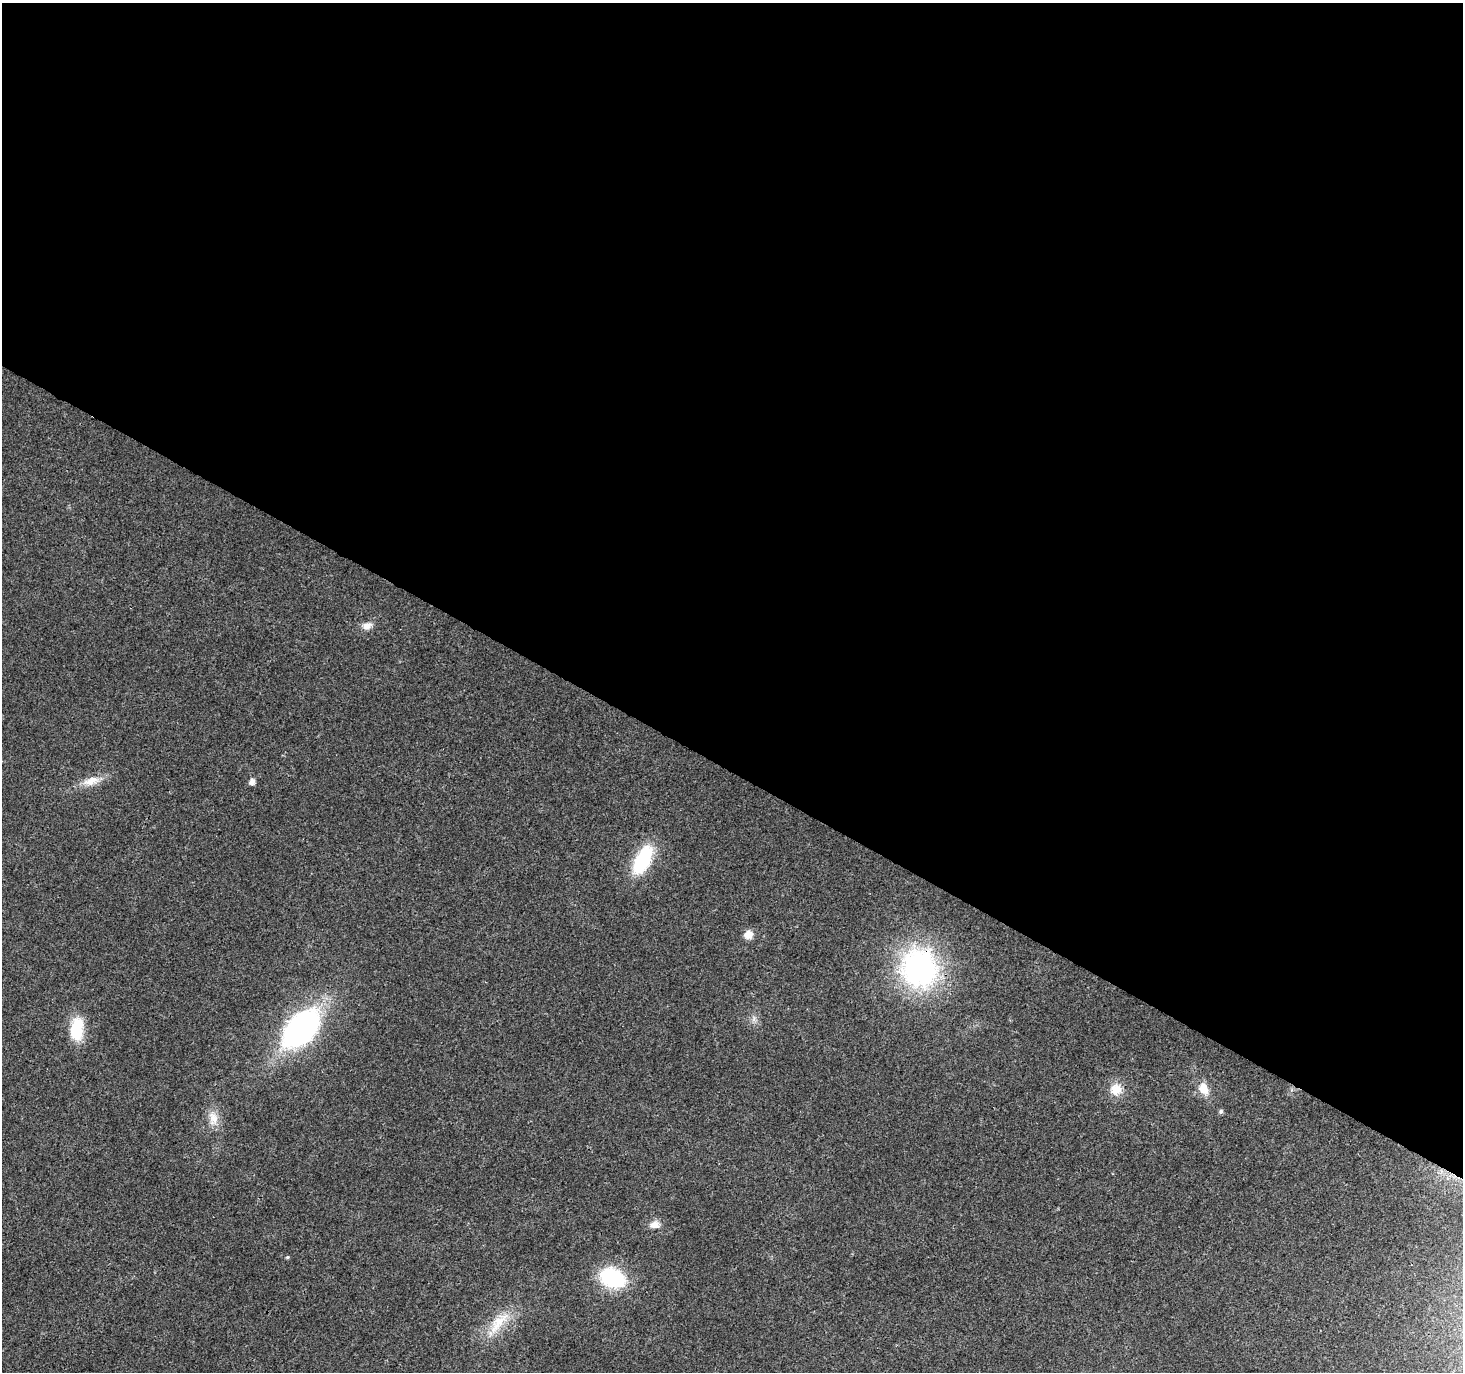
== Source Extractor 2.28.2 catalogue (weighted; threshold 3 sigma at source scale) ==
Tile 3 of 4 x 4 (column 3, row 1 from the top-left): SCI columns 2925-4385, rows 4302-5671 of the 5855 x 5931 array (HDU 1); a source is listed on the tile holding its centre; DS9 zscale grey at full resolution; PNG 1465 x 1374 px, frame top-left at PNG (2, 3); no overlay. Shown black and unused: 56% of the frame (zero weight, under 3 of 4 exposures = <1% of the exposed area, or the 3 px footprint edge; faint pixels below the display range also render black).
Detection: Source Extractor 2.28.2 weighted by HDU 2 'WHT'; one run over the whole footprint, this tile lists its part. Background 0.00519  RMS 0.0025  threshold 0.0111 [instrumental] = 3 sigma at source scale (4.5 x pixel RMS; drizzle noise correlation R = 1.50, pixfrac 1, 0.0396/0.0396 arcsec/px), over >= 5 px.
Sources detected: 17; all 17 listed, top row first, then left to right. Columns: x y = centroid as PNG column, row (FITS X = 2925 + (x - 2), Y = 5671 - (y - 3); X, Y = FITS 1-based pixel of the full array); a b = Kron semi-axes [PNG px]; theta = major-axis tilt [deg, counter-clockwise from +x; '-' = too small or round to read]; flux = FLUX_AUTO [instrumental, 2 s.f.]
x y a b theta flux
366 626 12 9 22 1.8
91 781 25 11 16 3.6
252 782 5 5 - 1.5
642 860 34 15 63 15
748 934 9 9 - 2.3
919 968 40 36 -72 53
754 1019 10 4 77 0.7
77 1029 30 16 87 8.3
301 1029 33 20 47 74
1203 1088 13 9 -65 3.3
1116 1089 16 16 - 3.6
1221 1111 5 5 - 0.57
213 1119 20 12 -88 3.3
654 1225 12 9 14 1.9
287 1257 5 4 - 0.32
613 1278 21 15 -22 23
498 1323 41 15 50 7.8
Overlapping masked pixels (flux is a lower limit): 1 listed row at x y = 919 968